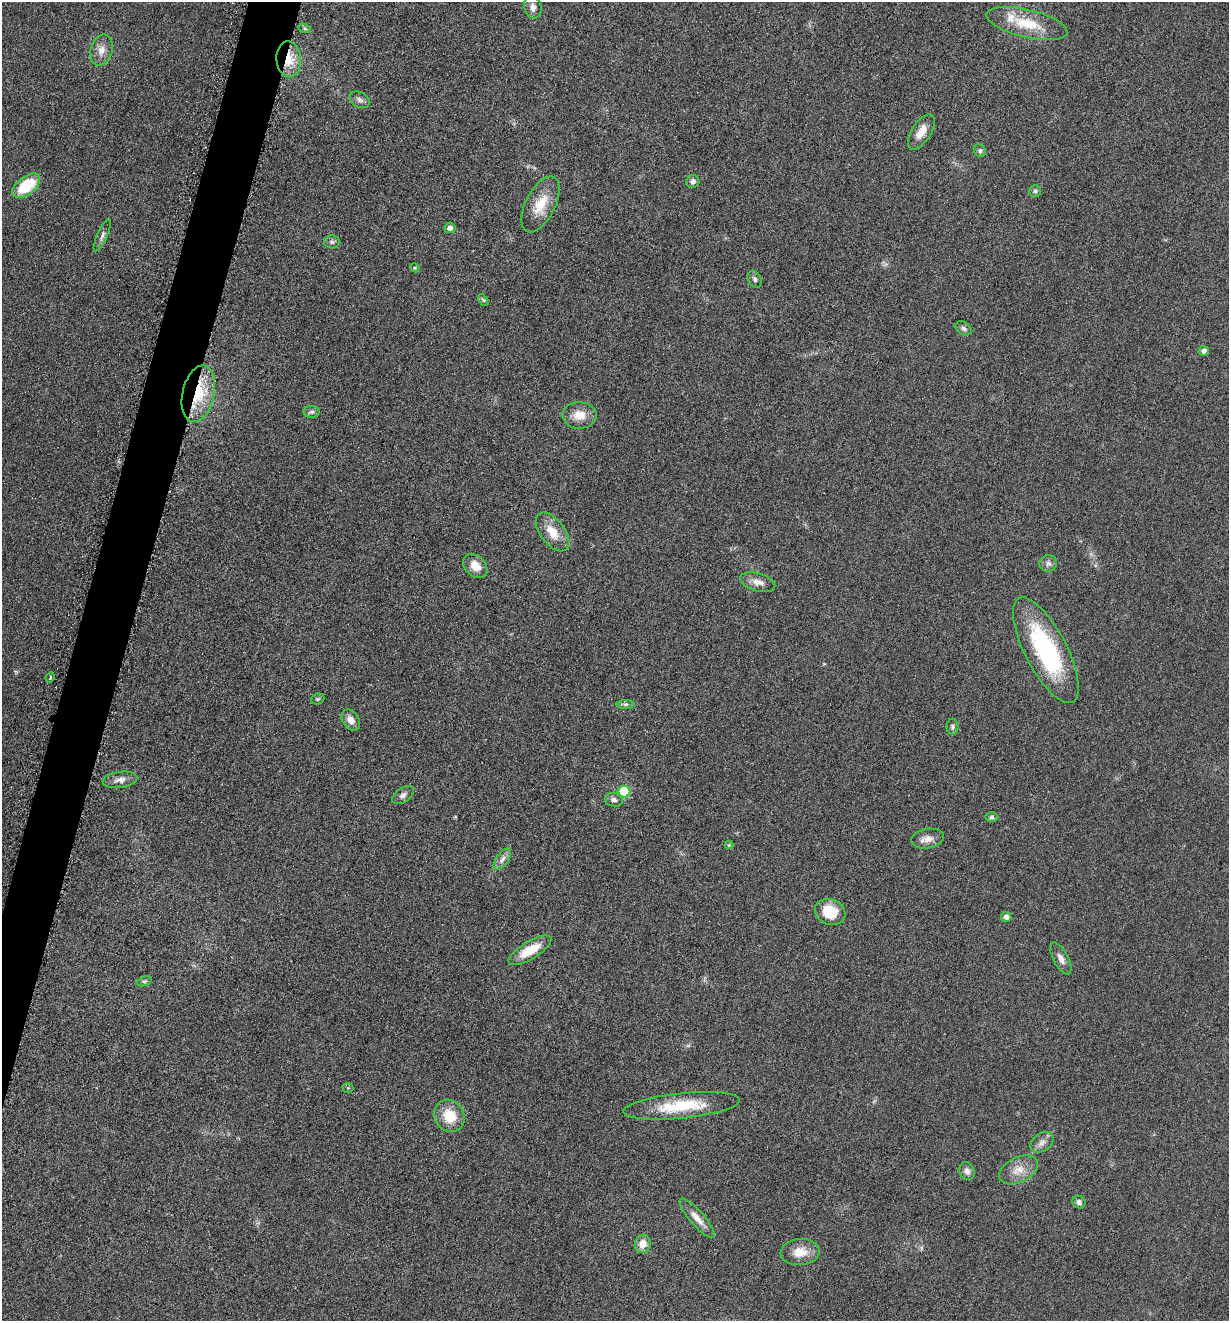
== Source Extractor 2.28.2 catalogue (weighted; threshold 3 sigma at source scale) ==
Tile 7 of 4 x 4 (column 3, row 2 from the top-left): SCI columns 2731-3957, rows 2651-3969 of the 5322 x 5306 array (HDU 1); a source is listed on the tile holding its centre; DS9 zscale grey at full resolution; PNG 1231 x 1323 px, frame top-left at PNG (2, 2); each listed source drawn as its Kron ellipse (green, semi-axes under 4 px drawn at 4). Shown black and unused: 3% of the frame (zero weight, under 3 of 6 exposures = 2% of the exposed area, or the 3 px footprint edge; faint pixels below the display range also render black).
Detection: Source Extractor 2.28.2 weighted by HDU 2 'WHT'; one run over the whole footprint, this tile lists its part. Background 0.0753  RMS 0.0097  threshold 0.0395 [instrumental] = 3 sigma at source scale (4.09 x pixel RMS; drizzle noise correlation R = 1.36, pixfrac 0.8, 0.05/0.05 arcsec/px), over >= 5 px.
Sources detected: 57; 1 inside a brighter listed object's ellipse — not listed separately; the other 56 listed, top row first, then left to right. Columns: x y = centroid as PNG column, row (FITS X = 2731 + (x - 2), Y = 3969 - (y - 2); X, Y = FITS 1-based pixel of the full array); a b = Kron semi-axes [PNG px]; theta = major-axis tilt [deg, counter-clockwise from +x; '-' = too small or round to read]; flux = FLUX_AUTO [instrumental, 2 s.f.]
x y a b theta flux
533 7 11 8 -78 5.1
1027 23 41 14 -14 32
305 29 6 4 -20 1.3
101 50 16 11 74 8.2
289 59 18 12 -86 22
360 100 10 7 -28 3.4
921 132 20 9 58 11
980 151 7 5 -60 1.9
693 182 7 6 - 3
26 186 16 9 37 39
1035 191 6 6 - 1.7
540 204 30 15 63 22
450 228 5 5 - 4.6
102 235 17 5 66 3.7
332 242 8 6 -2 2.3
415 268 5 3 - 0.8
755 279 9 6 -62 2.6
483 300 7 3 -52 1.3
964 328 9 6 -33 2.6
1204 351 5 4 - 4.3
198 394 29 16 77 40
312 412 8 6 1 2.2
579 415 17 13 -3 13
552 532 22 12 -52 17
1048 563 9 8 - 3.4
475 566 14 10 -43 12
758 582 18 9 -15 7.9
1046 650 59 21 -62 110
50 678 5 3 - 1.3
318 699 7 5 20 1.4
625 704 9 4 0 2.2
351 720 11 8 -55 6.7
953 727 8 6 90 2.1
120 780 17 8 7 6.4
624 792 6 6 - 52
403 795 12 7 35 3.6
614 800 9 7 -9 3.5
992 817 6 4 1 1.7
928 839 16 9 10 7.7
729 845 4 4 - 0.77
502 859 12 6 53 4.4
830 912 16 12 -22 22
1006 917 5 5 - 3.6
530 950 24 9 31 22
1061 958 17 7 -62 5.8
144 981 8 4 18 1.5
348 1088 5 5 - 1.2
681 1106 58 12 6 40
450 1116 17 14 -58 22
1042 1142 13 9 37 5.7
1018 1170 21 12 25 13
967 1171 9 7 -70 4.2
1079 1202 7 6 - 3.1
697 1218 25 7 -49 9.4
643 1244 9 8 - 9.6
800 1252 19 13 4 13
Overlapping masked pixels (flux is a lower limit): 2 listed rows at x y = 289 59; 198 394